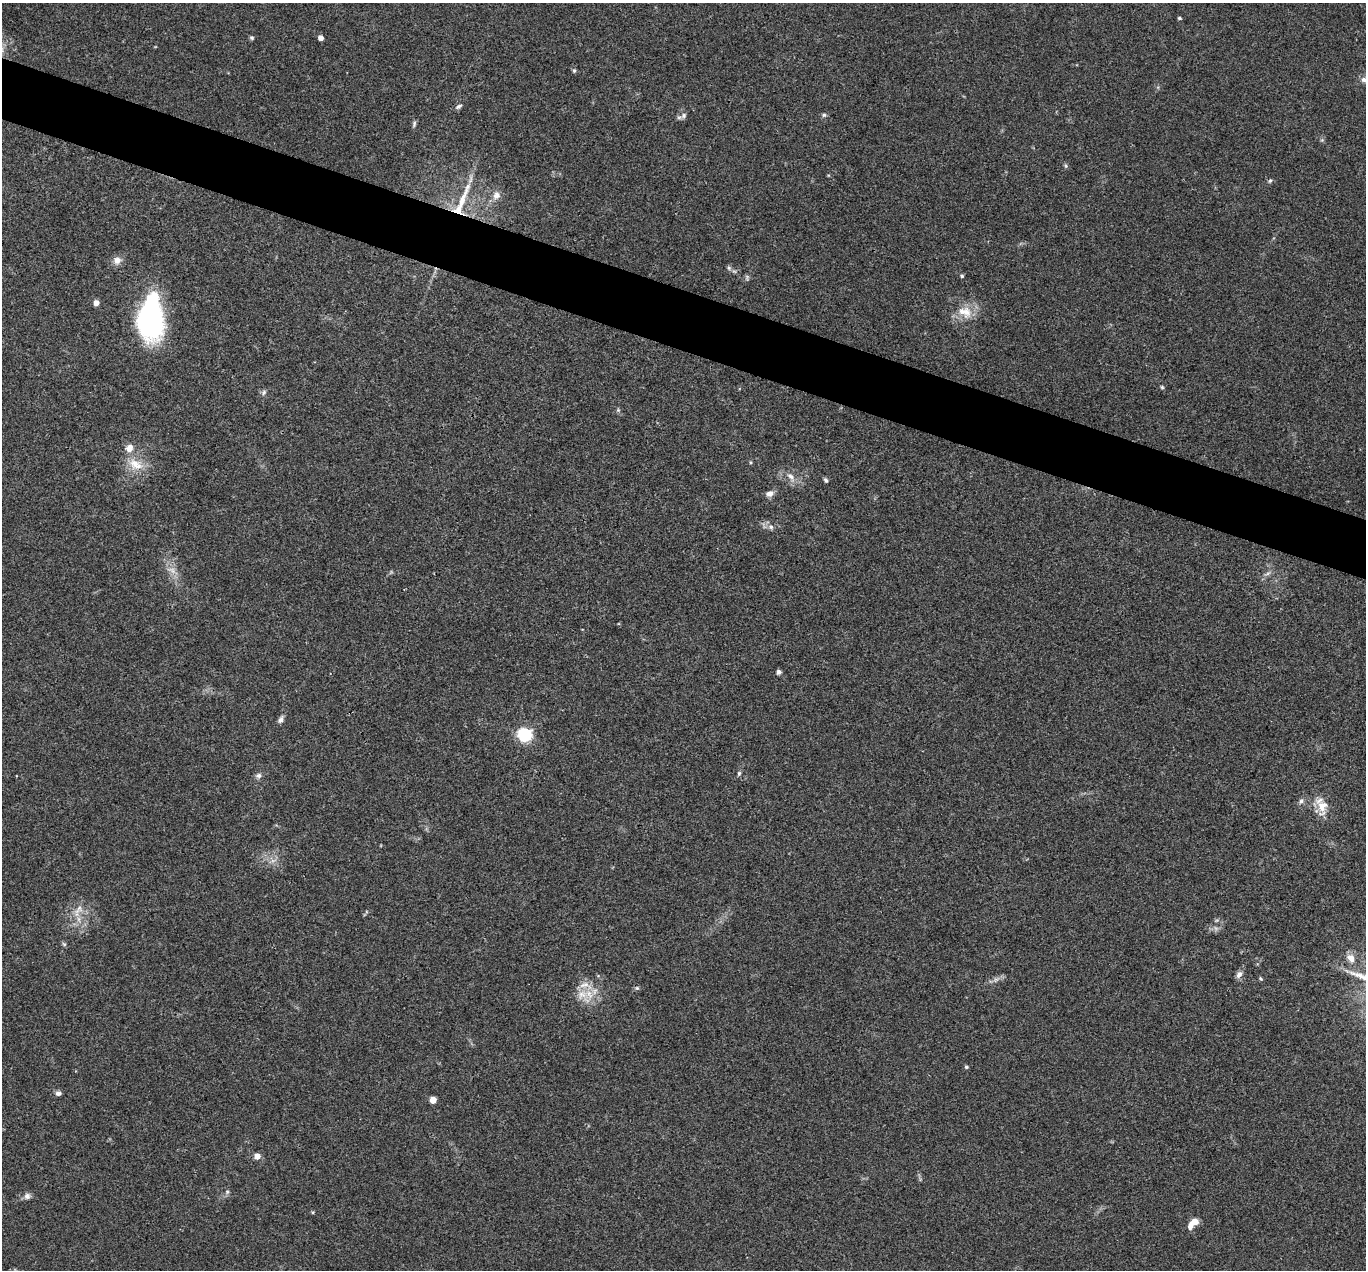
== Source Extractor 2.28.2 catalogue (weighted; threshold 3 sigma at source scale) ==
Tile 11 of 4 x 4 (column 3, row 3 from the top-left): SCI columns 2732-4095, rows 1536-2803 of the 5462 x 5475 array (HDU 1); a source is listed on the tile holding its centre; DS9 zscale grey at full resolution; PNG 1368 x 1272 px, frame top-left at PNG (2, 3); no overlay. Shown black and unused: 5% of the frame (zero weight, under 3 of 4 exposures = <1% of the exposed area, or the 3 px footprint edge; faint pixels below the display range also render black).
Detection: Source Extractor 2.28.2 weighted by HDU 2 'WHT'; one run over the whole footprint, this tile lists its part. Background 0.0735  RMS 0.0056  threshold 0.0252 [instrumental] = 3 sigma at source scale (4.5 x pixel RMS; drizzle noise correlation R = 1.50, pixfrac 1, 0.05/0.05 arcsec/px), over >= 5 px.
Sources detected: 63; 2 too faint to see at this stretch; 1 inside a brighter object's white glare — not listed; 5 inside a brighter listed object's ellipse — not listed separately; the other 55 listed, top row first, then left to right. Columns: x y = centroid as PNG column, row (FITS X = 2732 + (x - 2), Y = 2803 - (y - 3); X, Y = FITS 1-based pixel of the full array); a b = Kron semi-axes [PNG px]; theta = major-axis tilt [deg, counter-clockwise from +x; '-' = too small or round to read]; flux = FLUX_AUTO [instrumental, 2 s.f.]
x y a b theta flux
1179 18 4 3 - 0.89
252 38 6 5 - 0.91
321 38 4 4 - 3.8
574 71 6 5 - 0.94
1364 80 8 8 - 2.4
459 106 10 5 32 1.6
824 115 6 5 - 1.1
684 116 9 7 60 2.1
414 124 9 5 76 1.3
1322 140 5 5 - 0.88
1066 166 6 5 - 0.9
1270 181 6 4 66 0.94
496 195 11 9 68 4.1
462 200 55 8 68 16
117 260 10 9 - 4.3
729 268 6 6 - 1.2
962 276 5 4 - 0.91
96 303 4 4 - 5.6
965 312 22 15 -25 12
149 319 41 25 -90 110
1162 387 5 5 - 0.78
264 392 8 6 50 1.5
618 410 5 5 - 0.81
750 462 5 3 - 0.66
136 464 24 15 -24 12
791 477 16 8 -54 4.6
826 480 7 4 -57 1.1
770 494 10 7 11 3.2
771 527 8 7 - 1.9
172 570 16 7 -26 4.4
1267 573 13 4 30 1.9
779 672 6 5 - 1.5
280 720 10 6 66 2.1
525 735 6 6 - 120
739 773 7 5 75 1.1
258 776 8 7 - 1.9
1301 801 9 6 60 1.7
1322 806 16 14 84 9.2
273 860 10 4 9 2
78 911 22 11 55 8.2
64 944 6 6 - 0.97
1351 958 12 9 -56 4.7
1239 975 10 7 56 2.7
1260 978 5 4 - 0.74
996 979 12 7 28 2.5
637 988 7 6 - 1
582 994 17 16 - 10
966 1067 5 4 - 0.92
58 1093 7 6 - 1.8
433 1100 5 4 - 11
257 1156 4 4 - 7.8
227 1192 7 5 45 1.2
27 1196 9 8 - 2.4
313 1212 5 3 - 0.57
1195 1222 8 6 25 5.6
Isophote crosses this tile's border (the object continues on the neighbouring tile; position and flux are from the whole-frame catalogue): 1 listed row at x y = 1364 80